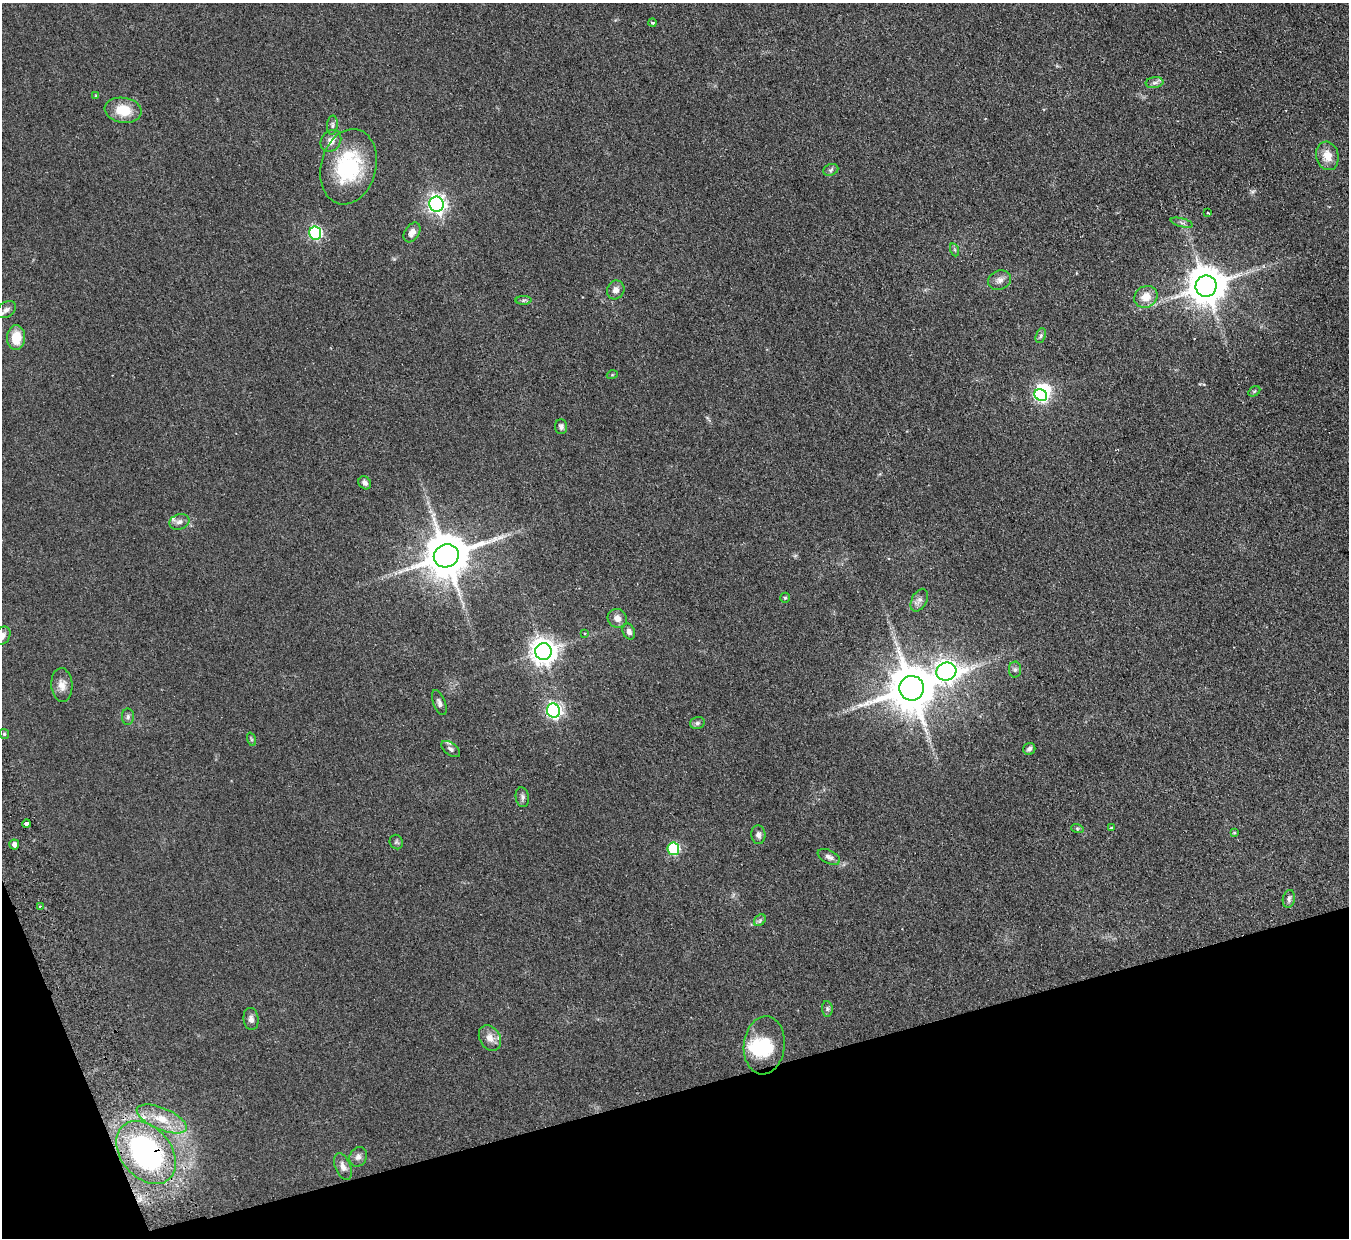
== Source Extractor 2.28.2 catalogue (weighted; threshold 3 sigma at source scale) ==
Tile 14 of 4 x 4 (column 2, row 4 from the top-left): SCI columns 1402-2748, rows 299-1534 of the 5497 x 5414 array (HDU 1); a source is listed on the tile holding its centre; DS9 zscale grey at full resolution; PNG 1351 x 1240 px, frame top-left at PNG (2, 3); each listed source drawn as its Kron ellipse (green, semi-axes under 4 px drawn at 4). Shown black and unused: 14% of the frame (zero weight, under 2 of 3 exposures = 3% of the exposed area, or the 3 px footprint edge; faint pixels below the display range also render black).
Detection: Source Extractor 2.28.2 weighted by HDU 2 'WHT'; one run over the whole footprint, this tile lists its part. Background 0.0736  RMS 0.0095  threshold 0.0427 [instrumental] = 3 sigma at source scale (4.5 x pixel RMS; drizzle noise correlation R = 1.50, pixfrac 1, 0.05/0.05 arcsec/px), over >= 5 px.
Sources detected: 74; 2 inside a brighter object's white glare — neither listed nor drawn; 2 inside a brighter listed object's ellipse — not listed separately; the other 70 listed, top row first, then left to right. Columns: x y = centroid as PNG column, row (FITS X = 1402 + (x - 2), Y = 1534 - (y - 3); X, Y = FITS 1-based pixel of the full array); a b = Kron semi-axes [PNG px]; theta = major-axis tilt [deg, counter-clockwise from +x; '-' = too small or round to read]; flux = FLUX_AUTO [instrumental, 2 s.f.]
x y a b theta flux
652 23 4 3 - 1.3
1154 83 9 5 7 3
96 96 4 4 - 1.1
123 110 18 12 -8 22
332 125 9 5 85 2.5
331 141 12 9 51 6.5
1327 156 14 11 -76 12
348 167 38 27 75 77
831 170 8 5 24 2.2
436 204 8 7 - 360
1208 213 3 3 - 0.98
1182 223 11 3 -15 1.8
412 232 11 7 57 6
315 233 6 6 - 120
955 250 7 4 -71 1.6
1000 280 12 9 21 5
1206 286 10 10 - 2500
616 290 9 8 - 5.2
1146 297 12 10 30 13
524 300 8 4 1 1.7
6 310 11 7 34 3.7
1041 336 8 4 71 1.9
16 338 12 9 87 18
612 375 5 3 - 0.88
1254 391 6 4 30 1.3
1041 395 7 5 -32 130
561 427 7 6 - 2.9
365 483 7 5 -48 3.7
179 522 10 7 18 4
446 556 12 11 - 4000
785 598 5 4 - 1.4
919 600 12 7 62 4.1
617 618 10 9 - 6.6
629 632 8 6 -67 3.7
585 633 3 3 - 0.9
2 636 10 7 56 5.5
543 652 8 8 - 950
1015 670 8 6 89 2.4
946 672 10 9 - 560
62 685 17 10 -86 7.2
912 688 12 12 - 4300
439 703 13 6 -70 3
553 710 7 6 - 230
128 717 8 6 88 2.2
697 723 7 5 15 2.2
4 734 5 4 - 1.1
251 739 7 4 -71 1.3
451 749 11 6 -37 3.3
1029 749 6 5 - 3
522 797 10 6 -82 2.9
26 824 4 3 - 12
1077 828 6 4 -19 1.3
1112 828 4 3 - 3.6
1234 833 4 3 - 0.96
758 835 9 7 -85 3.3
396 842 7 6 - 1.6
14 844 5 5 - 3.3
673 849 6 6 - 75
829 857 12 6 -26 4
1289 899 9 6 80 2.8
40 906 4 3 - 0.99
760 920 6 5 - 2
827 1009 8 5 -83 1.9
251 1019 11 7 -83 3.8
490 1038 14 10 -60 7.8
764 1045 29 20 83 40
162 1119 27 11 -23 21
146 1153 35 25 -49 180
358 1157 10 8 62 4
343 1167 14 7 -68 5.5
Overlapping masked pixels (flux is a lower limit): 1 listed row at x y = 146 1153
Isophote crosses this tile's border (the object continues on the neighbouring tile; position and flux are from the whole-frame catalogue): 1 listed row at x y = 2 636